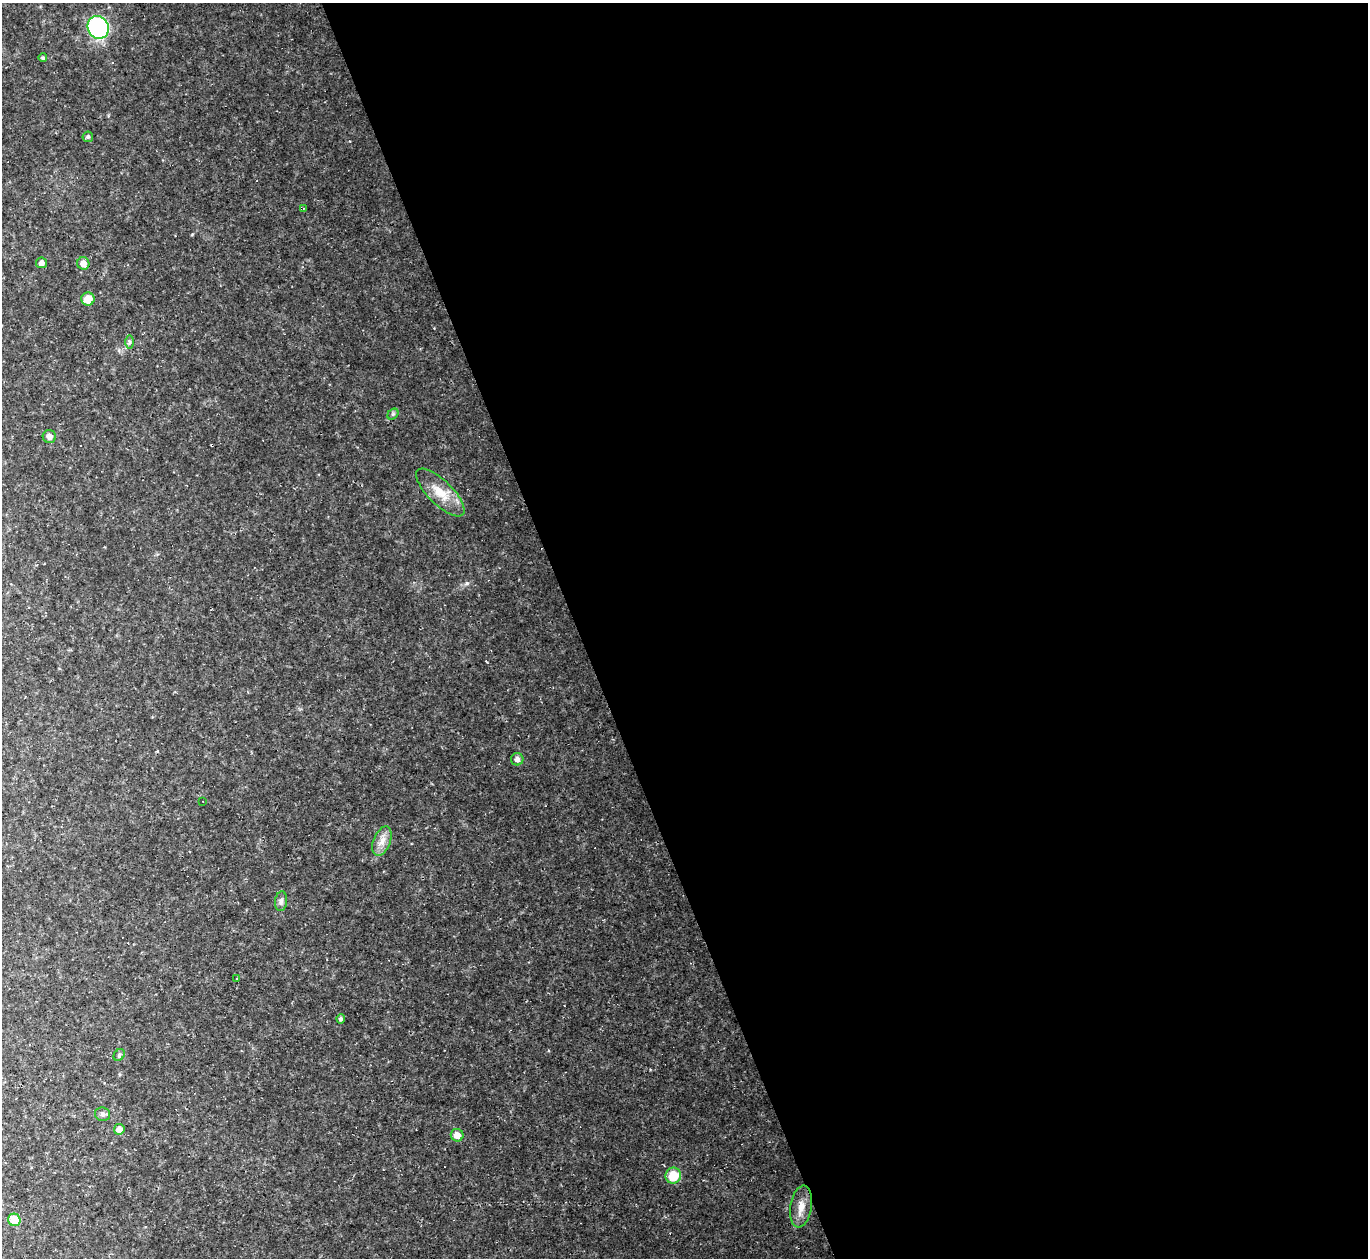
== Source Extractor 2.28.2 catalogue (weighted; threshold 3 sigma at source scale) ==
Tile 8 of 4 x 4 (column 4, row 2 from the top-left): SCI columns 4098-5463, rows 2789-4044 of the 5463 x 5448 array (HDU 1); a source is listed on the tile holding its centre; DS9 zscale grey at full resolution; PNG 1370 x 1260 px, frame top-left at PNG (2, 3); each listed source drawn as its Kron ellipse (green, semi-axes under 4 px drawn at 4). Shown black and unused: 58% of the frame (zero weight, under 2 of 3 exposures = <1% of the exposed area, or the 3 px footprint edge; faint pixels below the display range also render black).
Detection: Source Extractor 2.28.2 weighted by HDU 2 'WHT'; one run over the whole footprint, this tile lists its part. Background 0.0745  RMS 0.0088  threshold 0.0394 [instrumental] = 3 sigma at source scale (4.5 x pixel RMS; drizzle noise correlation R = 1.50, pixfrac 1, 0.05/0.05 arcsec/px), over >= 5 px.
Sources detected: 27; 3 cosmic-ray / hot-pixel residue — neither listed nor drawn; the other 24 listed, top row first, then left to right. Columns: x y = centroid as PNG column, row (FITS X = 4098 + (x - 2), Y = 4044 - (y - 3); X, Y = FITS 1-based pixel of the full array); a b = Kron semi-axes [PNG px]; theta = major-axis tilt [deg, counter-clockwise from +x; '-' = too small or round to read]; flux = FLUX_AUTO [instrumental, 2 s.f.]
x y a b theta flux
98 27 11 10 - 130
43 58 4 4 - 1.2
88 137 5 5 - 1.5
303 208 4 3 - 0.77
41 263 5 5 - 4.5
83 263 6 6 - 7
88 299 6 6 - 12
129 342 7 4 90 1.7
393 414 6 4 45 1.5
49 437 7 6 - 4.1
440 493 32 12 -44 19
517 759 6 6 - 3.5
203 801 3 2 - 0.56
382 841 15 8 68 7.7
281 901 10 6 83 3
237 978 3 3 - 2
341 1019 4 4 - 2
119 1055 6 5 - 1.5
102 1114 8 7 - 2.6
119 1129 5 5 - 6.3
457 1135 6 6 - 7.2
673 1176 8 8 - 21
801 1206 21 10 80 11
14 1220 6 6 - 22
Unlisted compact peaks at least as high as the median listed source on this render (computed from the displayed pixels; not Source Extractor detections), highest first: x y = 467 583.